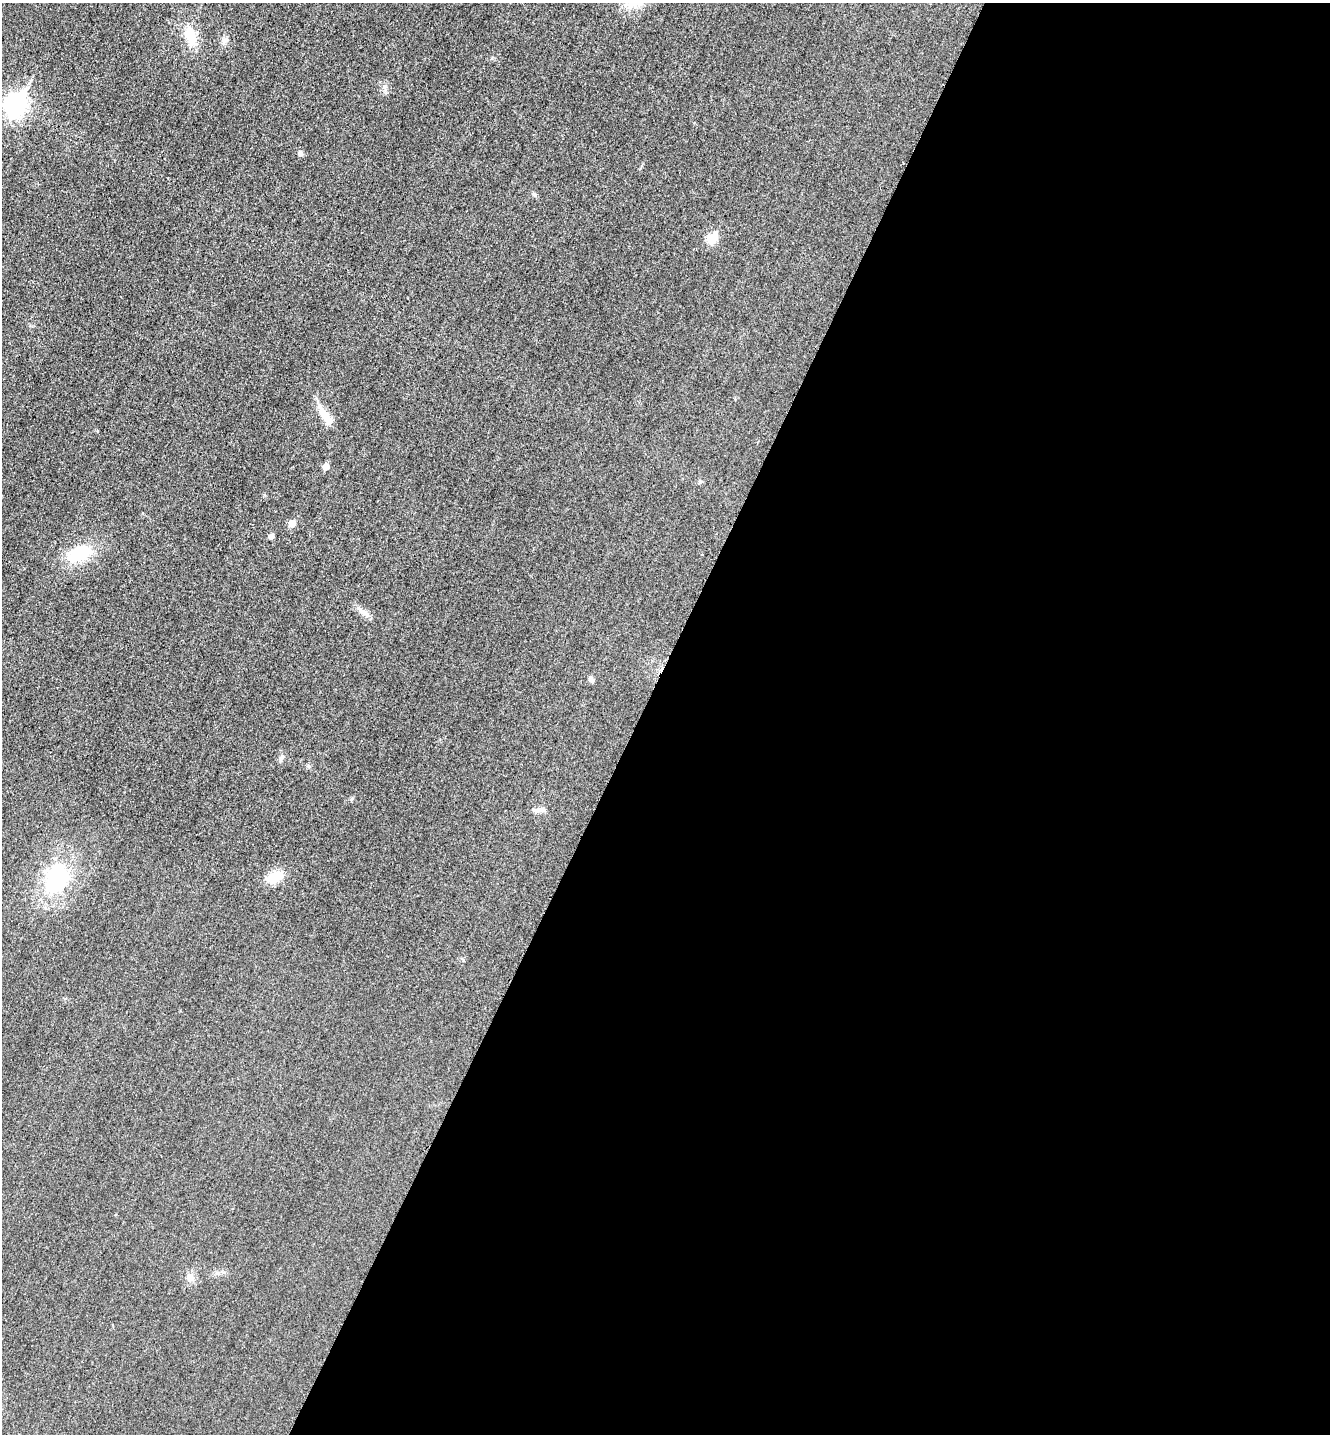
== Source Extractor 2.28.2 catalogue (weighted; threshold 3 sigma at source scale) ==
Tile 12 of 4 x 4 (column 4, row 3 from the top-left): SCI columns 4148-5475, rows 1454-2885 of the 5778 x 5772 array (HDU 1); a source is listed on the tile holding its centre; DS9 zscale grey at full resolution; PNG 1332 x 1436 px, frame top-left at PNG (2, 3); no overlay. Shown black and unused: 52% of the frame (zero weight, under 3 of 4 exposures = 2% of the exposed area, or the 3 px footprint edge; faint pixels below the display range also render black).
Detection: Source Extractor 2.28.2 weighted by HDU 2 'WHT'; one run over the whole footprint, this tile lists its part. Background 0.0185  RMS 0.0056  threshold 0.0254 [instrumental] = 3 sigma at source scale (4.5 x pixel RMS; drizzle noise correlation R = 1.50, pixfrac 1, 0.05/0.05 arcsec/px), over >= 5 px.
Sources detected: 19; all 19 listed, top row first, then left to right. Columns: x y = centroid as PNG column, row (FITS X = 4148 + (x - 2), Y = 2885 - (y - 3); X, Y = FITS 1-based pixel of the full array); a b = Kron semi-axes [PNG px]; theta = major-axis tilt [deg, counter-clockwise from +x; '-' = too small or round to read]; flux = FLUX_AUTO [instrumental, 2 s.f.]
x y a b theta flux
190 36 27 13 -73 12
224 41 14 4 58 1.9
16 105 10 8 61 290
300 153 6 5 - 1.8
535 195 7 5 -75 1.1
712 238 6 5 - 24
325 416 22 11 -51 7.7
326 466 5 5 - 5.9
700 482 6 5 - 1.1
292 523 6 5 - 5.7
271 536 5 4 - 2.9
79 554 30 17 21 23
362 611 21 6 -36 3.5
591 679 9 5 -53 1.5
281 758 9 5 74 1.5
539 809 18 6 11 2.8
274 877 17 11 31 13
56 879 38 24 69 48
190 1277 11 9 -45 3.3
Unlisted compact peaks at least as high as the median listed source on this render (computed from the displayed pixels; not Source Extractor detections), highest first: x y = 384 87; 492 58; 264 495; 308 766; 351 799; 463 960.